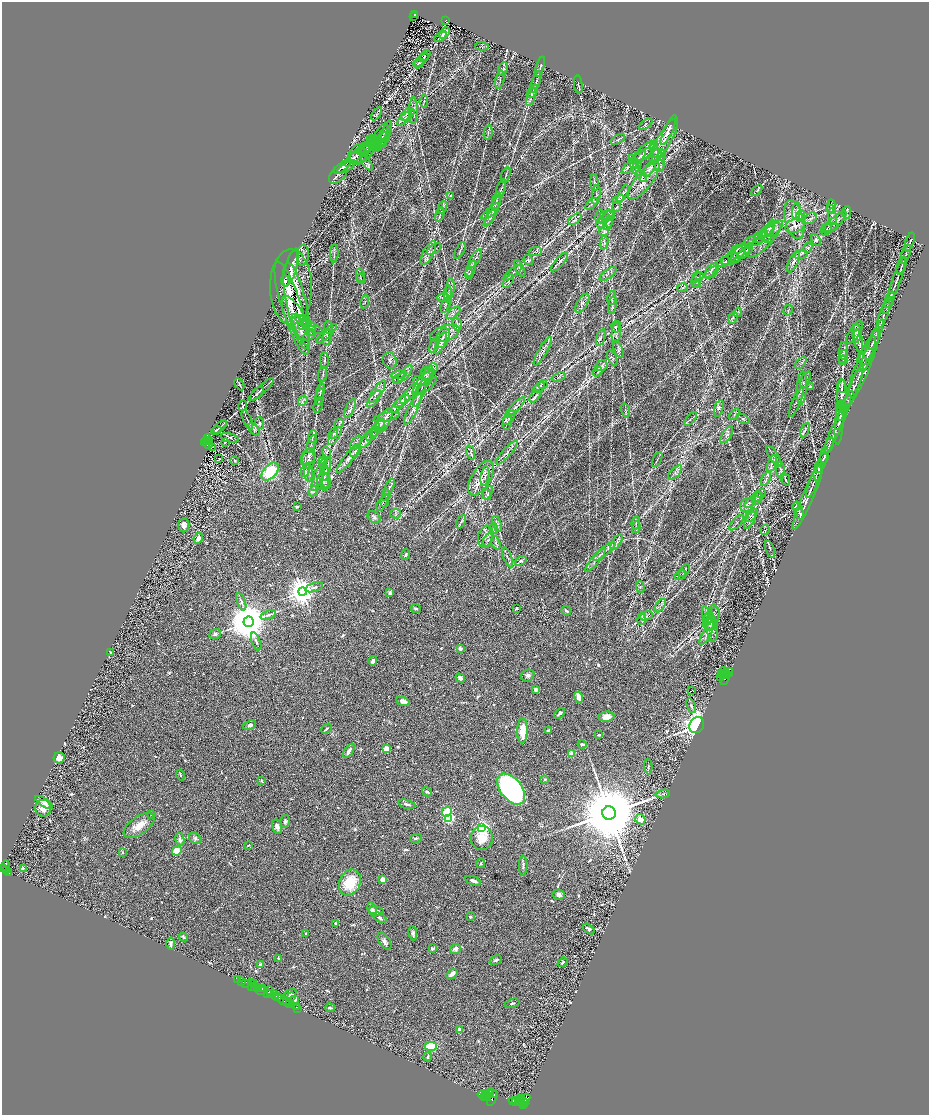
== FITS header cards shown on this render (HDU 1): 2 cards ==
NAXIS1  =                 1854
NAXIS2  =                 2225

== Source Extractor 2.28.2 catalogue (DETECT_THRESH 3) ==
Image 1854 x 2225 px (HDU 1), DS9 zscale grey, zoomed out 1/2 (1 PNG px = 2 x 2 image px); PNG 931 x 1117 px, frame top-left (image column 2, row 2225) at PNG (2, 2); each listed source drawn as its Kron ellipse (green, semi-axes under 4 px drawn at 4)
Background 0.556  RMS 0.024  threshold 0.0734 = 3 sigma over >= 5 px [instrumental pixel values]
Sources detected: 1145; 63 cannot appear on this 1/2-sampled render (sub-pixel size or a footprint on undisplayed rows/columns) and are neither listed nor drawn; of the other 1082, the 500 brightest by FLUX_AUTO listed and drawn (582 fainter detections omitted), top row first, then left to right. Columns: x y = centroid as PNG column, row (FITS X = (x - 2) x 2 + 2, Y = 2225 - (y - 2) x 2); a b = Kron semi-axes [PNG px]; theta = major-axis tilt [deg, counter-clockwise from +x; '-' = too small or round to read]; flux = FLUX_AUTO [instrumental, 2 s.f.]
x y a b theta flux
415 14 3 2 - 71
413 16 2 1 - 5.8
446 20 3 2 - 59
445 33 6 4 46 7.7
441 37 7 3 33 8.9
482 46 7 3 -2 6.3
425 56 7 3 42 7.4
421 60 9 3 40 8.3
419 63 6 2 39 9
540 67 10 2 74 8.4
503 69 7 4 70 8.2
500 80 9 2 79 6.5
536 82 11 2 72 7.9
578 84 9 2 -81 7.2
533 91 7 2 57 6.1
531 97 9 4 70 13
424 101 6 3 84 6.1
413 111 13 4 89 17
377 113 7 3 59 7.3
406 114 7 3 54 9.4
406 117 11 4 43 15
646 124 8 2 41 5.8
668 130 16 4 65 27
488 133 7 3 78 7.6
386 134 14 4 73 9
384 136 17 3 68 8.8
379 137 16 5 58 20
380 139 9 3 36 8.4
618 139 8 2 27 6.8
664 140 25 7 59 41
373 142 6 3 62 9
376 142 10 4 -26 11
375 143 9 4 -70 11
373 144 6 3 -32 7.9
654 145 5 4 - 9.4
367 146 9 4 36 15
365 149 9 5 25 16
367 149 4 3 - 6.5
365 151 6 3 46 7
644 152 14 6 43 26
656 152 8 3 -58 10
361 153 13 9 25 29
662 155 5 3 - 6.5
641 156 13 4 34 21
354 157 8 3 32 9.4
358 157 10 7 31 19
659 160 11 6 -81 22
634 162 16 3 44 23
367 163 8 4 -54 8.5
637 164 4 3 - 5.9
660 166 6 5 - 8.8
342 167 10 3 38 9
346 167 10 3 32 8.1
635 167 13 3 -68 14
649 169 9 4 54 15
338 174 11 7 47 15
506 175 8 2 71 6.5
642 176 6 4 -47 11
644 181 23 8 52 58
594 183 8 2 -84 8.2
501 189 10 2 72 9
757 190 7 3 48 8
623 194 9 3 60 10
596 195 10 2 83 6.6
450 196 3 3 - 5.8
618 199 6 3 40 6.5
496 201 9 3 76 11
592 204 7 2 43 5.9
831 206 6 3 82 7
443 207 7 3 65 6.9
617 207 5 3 - 6.2
493 210 16 3 65 22
831 210 5 4 - 8.1
796 211 8 3 83 15
491 212 11 3 41 14
847 212 6 2 90 6.4
609 214 4 3 - 6.5
440 215 7 2 72 7.1
600 216 7 3 81 6.7
608 216 7 4 0 12
800 216 6 3 69 7.3
833 217 8 3 -77 13
490 218 10 3 56 9.8
811 218 7 5 37 10
575 219 8 2 38 7.6
604 219 6 3 47 9.3
794 220 20 9 -75 66
835 222 15 5 44 23
601 223 6 3 79 8.2
608 223 7 3 65 10
795 226 10 6 21 23
830 227 9 3 9 7.6
770 228 9 4 71 15
767 230 10 3 47 15
827 230 6 4 53 8.4
604 231 5 3 - 7.4
767 233 16 6 31 41
761 235 7 2 18 9.5
769 238 6 4 23 10
765 239 24 7 47 56
754 240 11 5 15 22
816 240 6 4 -55 8.4
910 242 10 1 72 7.5
604 243 7 3 83 8.8
749 248 5 4 - 8.6
808 248 5 3 - 5.7
434 249 8 2 32 5.8
460 250 9 2 61 7
737 250 6 3 22 7.9
536 252 6 4 3 11
740 252 9 7 14 26
334 253 9 2 88 8.3
428 253 13 5 62 25
738 254 12 5 55 25
800 254 7 2 12 6.4
906 254 10 1 71 10
303 255 10 6 83 20
734 257 7 5 -33 11
475 259 11 2 58 11
729 259 9 2 32 9.3
528 260 5 4 - 9.6
793 261 12 4 65 20
559 262 12 3 48 13
724 262 8 4 19 11
902 265 9 2 71 11
291 268 19 6 74 35
471 268 8 2 66 9
520 269 9 4 -62 8.6
901 269 6 2 76 5.8
711 270 8 2 51 9.8
712 272 8 2 41 8.4
513 273 11 3 40 12
469 274 5 3 - 6.3
608 274 10 3 37 9.8
360 275 7 2 -81 6.9
698 277 6 3 35 7.7
361 279 5 3 - 6.3
696 279 8 3 78 9.4
897 279 23 2 71 22
285 281 5 4 - 9.4
508 281 7 3 57 10
697 284 4 3 - 6.7
291 287 37 21 -89 200
450 288 10 4 86 15
682 288 5 3 - 6.2
448 294 9 4 -89 11
443 297 6 3 2 9.5
612 298 7 4 80 9.1
890 300 9 2 70 6.1
365 302 6 3 76 6.9
582 303 10 5 58 19
297 305 44 10 -78 110
445 305 8 2 66 5.9
612 305 9 3 80 11
887 305 9 2 66 5.8
292 308 48 10 -73 110
788 310 5 3 - 6.3
738 312 5 3 - 7.2
453 313 8 3 36 13
884 314 14 2 70 11
295 318 25 9 -63 68
733 318 6 4 72 9.4
303 321 9 4 -34 11
308 323 10 3 -42 15
457 324 7 3 -75 7.5
303 325 5 3 - 6.3
312 327 12 4 -24 16
328 327 6 2 -90 6.6
615 327 6 3 -78 6.1
301 330 17 5 -66 28
312 331 5 4 - 7.9
616 332 11 4 82 17
855 332 13 5 58 17
327 333 13 3 43 14
445 333 15 7 19 31
857 333 9 4 87 11
309 335 7 4 31 13
327 337 8 2 79 8.3
443 338 10 6 73 19
601 338 9 2 73 7.9
874 338 12 3 72 12
859 341 12 3 -81 24
873 342 25 2 67 19
441 343 12 4 65 19
434 345 8 3 63 9.3
618 350 9 4 -69 11
543 351 16 4 60 21
843 351 9 4 87 12
868 354 19 4 72 25
843 356 6 3 78 11
612 358 8 4 -65 8.5
862 359 6 4 -68 7.7
843 360 4 4 - 5.9
324 361 8 2 -89 7.9
390 361 8 7 - 16
801 363 7 3 50 7.8
601 366 6 5 - 13
862 367 41 7 68 64
434 368 4 3 - 6.4
598 372 5 3 - 7.4
405 373 10 2 51 10
428 373 8 3 66 15
323 374 8 2 83 7.1
399 375 8 4 12 13
426 375 8 4 -70 11
559 377 7 3 21 6.7
399 378 7 3 38 8.4
805 380 9 2 69 9.1
419 381 6 4 -26 8.7
424 382 16 5 51 27
239 384 6 2 -60 8
543 384 4 4 - 7.3
427 385 12 3 40 9.3
842 386 7 2 -89 6
539 387 6 3 46 10
811 387 3 3 - 17
802 388 17 5 86 31
853 389 26 2 68 25
261 390 16 2 41 13
378 391 13 4 57 22
320 392 8 3 78 10
420 392 15 3 66 19
409 393 13 4 50 15
842 393 13 5 87 28
257 394 8 3 47 9.5
319 396 8 2 76 7.5
535 396 7 3 49 9.8
374 399 10 4 56 15
849 399 8 2 68 7.7
303 401 6 3 56 8.8
402 401 9 4 33 11
796 402 16 3 67 14
318 405 8 3 76 8.6
398 405 10 4 47 12
840 405 4 3 - 6
243 406 5 3 - 7.3
515 407 13 4 46 17
350 408 10 4 67 18
719 408 9 4 74 14
413 409 17 4 64 29
625 410 7 2 -76 6.2
840 412 9 2 89 7.9
843 412 19 2 69 17
734 414 7 2 51 6.2
386 417 13 3 12 11
509 418 8 3 51 10
691 419 8 2 49 6.7
743 419 7 3 -31 7.5
247 420 10 1 -66 5.9
384 421 14 6 59 36
507 422 8 4 79 8.2
260 423 6 4 -86 10
339 423 5 3 - 6.7
839 423 22 3 85 27
380 424 6 3 60 10
220 427 8 1 41 5.9
216 430 6 3 33 6.4
254 430 7 3 -48 10
375 430 7 3 64 9.5
805 430 7 3 64 7.8
836 430 25 2 66 24
333 434 5 3 - 7.7
372 435 7 2 50 7.6
727 435 9 4 57 14
313 436 6 2 82 6.1
335 436 10 2 57 9.5
230 438 9 4 -15 9.1
207 439 4 3 - 580
367 439 10 4 59 16
208 440 2 2 - 290
206 441 2 1 - 140
225 442 2 1 - 84
204 443 3 2 - 770
356 443 8 3 60 7.3
311 444 9 3 67 10
208 445 4 2 - 490
829 445 8 2 70 7.3
212 447 2 1 - 14
355 451 7 3 46 6.8
507 452 15 3 48 20
326 453 6 4 -72 6.6
471 453 7 3 -71 7.3
825 455 8 3 86 8.1
309 456 9 6 67 22
774 456 12 4 -57 18
219 458 2 2 - 6.4
349 458 18 4 52 26
308 459 10 7 89 25
657 459 8 2 65 5.8
235 460 3 2 - 5.8
323 462 6 4 72 8.5
772 463 9 3 70 12
822 463 11 2 67 10
326 469 12 4 79 20
781 470 8 4 -88 10
305 471 6 4 63 10
818 471 10 3 82 10
270 472 10 6 48 200
308 472 9 1 -87 5.9
675 472 9 4 47 15
319 474 17 4 69 25
485 476 10 4 82 14
324 477 14 5 -89 24
481 478 19 9 59 52
766 479 7 3 63 8.6
785 479 6 2 -65 6
323 481 9 6 86 17
814 481 18 2 68 13
326 482 7 2 -82 6.4
389 487 9 3 64 9.1
313 491 5 3 - 16
488 493 7 3 60 7.4
761 493 5 4 - 9.4
487 494 6 3 -73 6.1
386 495 6 3 80 7.1
757 496 5 4 - 10
808 496 36 5 67 36
758 498 6 4 62 13
385 501 7 2 79 6.2
750 503 6 3 34 7.7
382 504 7 2 58 6.1
747 505 7 6 - 17
797 506 4 4 - 6.4
297 507 3 2 - 8.1
799 511 9 2 -67 7.2
396 514 5 4 - 9.6
751 516 8 3 47 9.7
374 517 7 5 -39 13
750 520 9 3 60 9.1
461 522 7 2 66 6.7
636 523 6 3 83 7.7
736 523 9 2 46 7.4
497 524 8 3 -72 10
184 525 7 5 84 23
636 527 6 3 80 5.9
494 529 5 3 - 8.4
765 530 5 3 - 5.7
486 537 11 7 79 33
198 538 6 4 65 22
488 540 7 4 60 12
617 542 9 4 56 15
496 543 7 3 -72 8.4
770 549 9 2 -70 7.8
604 551 14 2 39 16
406 555 6 3 70 8.8
508 557 10 2 -69 10
595 560 15 3 50 19
521 561 6 3 36 7.6
685 571 7 3 55 10
680 575 6 3 34 7.7
314 587 9 3 18 15
640 587 6 2 -85 5.8
302 592 4 4 - 8800
390 593 3 3 - 8.5
241 602 9 3 -71 13
660 606 7 3 55 8.6
516 608 3 2 - 8
416 609 5 3 - 6.4
566 611 5 3 - 8.7
714 613 8 5 -86 18
268 615 8 3 21 11
707 615 9 3 -72 14
646 616 6 3 23 7.9
712 618 12 5 68 32
642 619 6 4 81 9.6
709 621 9 6 -90 29
249 622 5 5 - 25000
710 624 8 5 0 16
713 629 12 5 -87 17
707 633 13 4 62 19
215 634 6 5 - 13
256 641 9 3 -70 13
460 649 3 2 - 19
111 653 3 2 - 6.7
373 661 5 3 - 19
723 672 6 2 63 2700
729 672 5 2 - 700
725 673 4 2 - 2300
727 674 2 1 - 650
528 675 7 5 29 14
720 677 2 2 - 860
460 678 5 4 - 21
725 678 7 2 74 4500
535 690 3 3 - 13
692 691 2 1 - 31
579 697 5 3 - 47
403 701 7 4 -16 24
691 706 8 3 -71 8.7
559 713 6 3 46 13
606 717 8 5 7 40
250 725 7 4 22 16
697 725 8 7 - 2200
327 729 5 2 - 6.3
548 730 3 3 - 9
522 731 12 5 88 91
599 735 4 2 - 9.3
582 744 4 3 - 12
386 749 3 2 - 170
349 751 8 3 56 16
572 754 2 2 - 170
59 758 5 5 - 30
648 767 7 2 -87 6.6
180 775 5 3 - 6.1
545 779 3 3 - 5.9
261 781 3 2 - 6.4
511 789 18 10 -51 1000
427 792 5 3 - 12
663 794 7 3 9 7.3
44 802 10 3 -33 30
407 804 9 3 -14 12
43 808 8 8 - 39
447 812 5 4 - 97
609 813 7 6 - 99000
152 814 3 2 - 6.2
448 818 3 3 - 700
640 819 5 5 - 52
285 821 6 4 76 10
139 825 18 9 36 58
277 827 7 5 -74 20
482 827 3 3 - 1900
195 838 6 5 - 12
416 838 6 2 13 7.1
482 838 12 11 - 72
180 839 6 4 -78 17
248 845 3 2 - 5.9
177 851 5 4 - 62
122 852 4 3 - 7.2
481 863 4 3 - 6.2
6 866 6 4 86 1100
523 866 10 3 -90 11
2 869 2 2 - 1100
23 869 2 2 - 96
6 871 3 2 - 380
9 873 3 2 - 210
383 879 4 4 - 33
473 881 8 3 -20 15
350 882 13 10 66 150
559 895 6 5 - 16
372 909 7 3 -72 26
377 911 7 5 -12 19
470 917 2 2 - 26
380 918 7 3 -30 11
335 923 3 3 - 8.9
589 929 7 3 -35 15
306 933 3 2 - 6.3
413 933 7 3 -82 11
183 937 4 2 - 7.9
384 941 10 5 -57 18
171 944 6 3 88 12
432 948 4 3 - 6.6
455 949 5 5 - 25
278 958 2 2 - 13
496 960 6 3 30 10
562 962 5 3 - 6.3
260 965 4 3 - 14
452 974 6 3 38 25
238 979 2 2 - 180
241 981 2 1 - 690
251 982 2 1 - 21
245 983 4 3 - 110
254 984 2 1 - 250
252 986 3 1 - 37
255 987 2 1 - 620
257 987 2 1 - 270
262 989 2 2 - 450
261 990 5 1 - 160
269 991 4 2 - 680
267 994 2 1 - 300
271 994 3 2 - 510
275 994 3 2 - 890
290 994 7 4 33 12
276 996 2 1 - 350
292 996 2 1 - 18
277 997 3 2 - 780
295 1000 3 2 - 37
284 1001 9 2 -28 610
287 1001 3 1 - 690
289 1003 3 2 - 760
512 1003 7 3 16 7.2
296 1007 2 1 - 45
298 1008 2 1 - 34
330 1008 5 3 - 7.5
459 1030 4 4 - 20
431 1046 6 4 4 250
428 1057 5 3 - 9.3
490 1093 5 2 - 3300
492 1093 3 2 - 2100
485 1094 4 2 - 3800
482 1095 5 2 - 2400
484 1096 2 2 - 1200
487 1097 4 2 - 3600
492 1098 8 3 66 4600
522 1098 2 2 - 1200
520 1100 3 2 - 1500
524 1100 7 4 32 4100
514 1101 5 2 - 2900
516 1101 4 2 - 3800
524 1102 5 2 - 1900
518 1103 4 2 - 2900
523 1105 3 2 - 2200
At the frame edge (FLAGS 8, measured only in part): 1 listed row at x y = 2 869
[582 fainter detections neither listed nor drawn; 63 sub-pixel or undisplayed-footprint detections neither listed nor drawn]